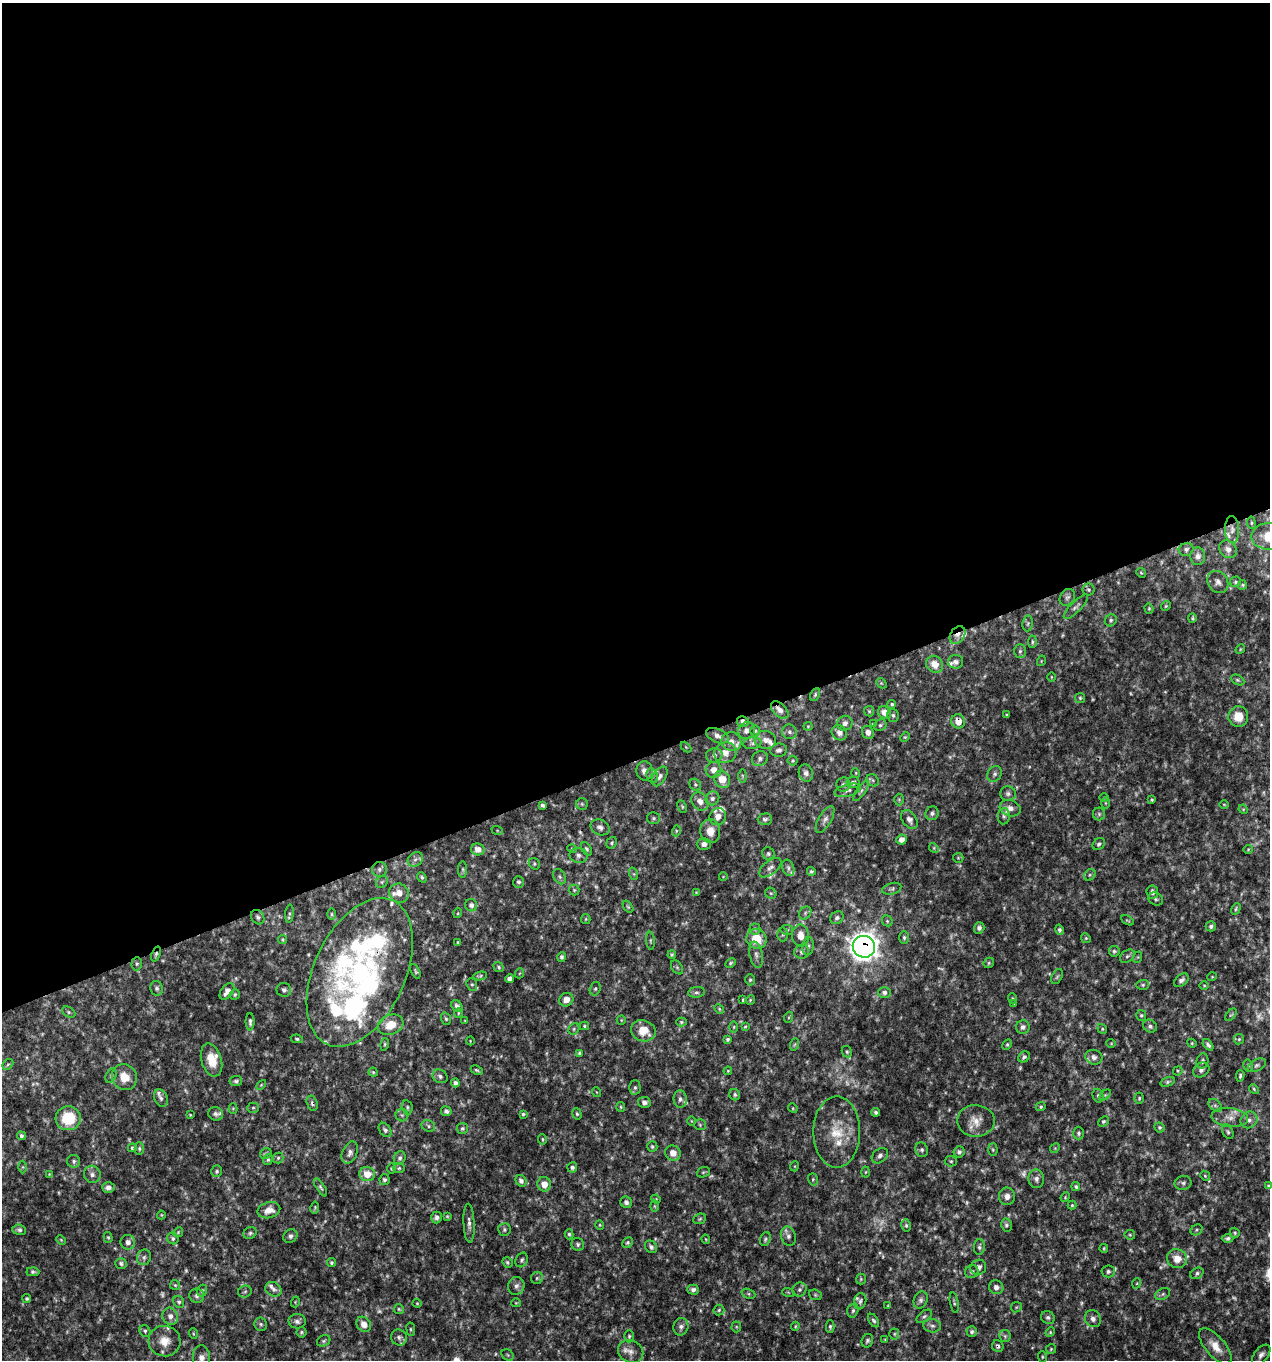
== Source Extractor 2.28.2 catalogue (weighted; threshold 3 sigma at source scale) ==
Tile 2 of 4 x 4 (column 2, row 1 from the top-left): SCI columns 1393-2660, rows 4080-5437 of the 5270 x 5442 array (HDU 1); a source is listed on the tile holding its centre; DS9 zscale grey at full resolution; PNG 1272 x 1362 px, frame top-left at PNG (2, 3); each listed source drawn as its Kron ellipse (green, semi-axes under 4 px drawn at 4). Shown black and unused: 56% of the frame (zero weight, under 3 of 4 exposures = <1% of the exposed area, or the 3 px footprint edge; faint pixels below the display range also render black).
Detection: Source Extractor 2.28.2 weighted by HDU 2 'WHT'; one run over the whole footprint, this tile lists its part. Background 0.0298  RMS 0.0035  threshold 0.0158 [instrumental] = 3 sigma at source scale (4.5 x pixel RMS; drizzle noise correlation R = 1.50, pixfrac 1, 0.0396/0.0396 arcsec/px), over >= 5 px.
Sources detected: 551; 77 too faint to see at this stretch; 1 cosmic-ray / hot-pixel residue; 1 long thin detection or spike segment (spike, bleed or trail) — neither listed nor drawn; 31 inside a brighter listed object's ellipse — not listed separately; the other 441 listed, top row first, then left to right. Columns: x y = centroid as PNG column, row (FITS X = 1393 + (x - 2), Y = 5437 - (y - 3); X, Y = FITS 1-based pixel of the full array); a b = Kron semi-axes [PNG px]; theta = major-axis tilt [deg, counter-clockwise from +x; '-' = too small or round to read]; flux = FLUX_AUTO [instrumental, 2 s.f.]
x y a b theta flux
1251 523 6 3 -82 0.45
1232 530 13 7 -89 1.9
1269 536 18 13 2 8.3
1186 549 7 6 - 1.1
1228 549 10 8 -46 1.8
1198 556 9 7 -87 1.8
1141 573 5 4 - 0.46
1218 582 12 9 -53 1.8
1235 582 5 5 - 0.61
1242 585 5 4 - 0.49
1089 590 6 6 - 0.67
1067 597 9 7 54 1.1
1166 606 5 4 - 0.47
1076 607 16 5 45 1.2
1149 608 5 4 - 0.48
1192 618 5 3 - 0.5
1111 620 6 5 - 0.72
1028 623 8 5 82 0.77
957 635 9 7 54 2.5
1032 642 6 4 86 0.59
1240 649 5 4 - 0.39
1020 651 7 6 - 0.88
1041 661 5 3 - 0.29
956 662 7 6 - 1.4
935 664 9 8 - 4.6
1051 677 4 3 - 0.31
1237 680 7 4 -27 0.67
881 683 6 4 -44 0.45
815 694 7 4 64 0.62
1080 698 5 5 - 0.55
892 704 4 4 - 0.59
780 710 10 6 -43 2.1
869 711 5 5 - 0.5
884 712 7 6 - 3.3
893 715 6 6 - 0.78
1006 715 3 3 - 0.35
1238 717 10 10 - 5.5
958 721 7 6 - 4.3
743 722 6 5 - 1.3
845 723 8 7 - 1.4
873 724 3 2 - 0.3
880 725 6 5 - 0.7
808 726 4 4 - 0.38
746 730 9 8 - 1.8
755 731 6 5 - 0.61
789 732 7 7 - 1
868 732 7 6 - 1.7
839 733 8 7 - 1.7
717 736 12 6 -23 1.8
905 737 5 4 - 0.44
765 740 11 9 -12 2.5
731 741 10 9 - 2.3
752 743 9 6 10 1.1
686 747 6 4 -45 0.37
779 750 8 6 8 1.3
725 753 11 10 - 3.5
714 755 8 7 - 1.2
760 759 8 7 - 1.2
793 761 5 5 - 0.5
713 770 8 7 - 2.4
644 771 9 8 - 2
806 773 9 7 -71 1.6
856 773 5 3 - 0.31
994 774 8 6 63 1
652 776 7 5 -69 0.88
660 776 11 6 59 1.5
742 776 6 4 -89 0.55
722 779 9 7 -61 5.8
872 780 7 5 -44 0.69
853 782 6 5 - 1.1
843 784 7 7 - 0.94
695 785 6 5 - 0.57
848 790 13 6 15 1.6
861 791 12 4 54 0.96
1008 793 8 7 - 1
1104 797 5 3 - 0.32
712 798 7 6 - 1.1
899 799 6 5 - 0.5
1152 800 3 3 - 0.52
700 801 10 7 -53 2.4
1106 803 6 4 -90 0.46
582 804 6 6 - 0.65
1224 804 5 3 - 0.3
542 805 4 3 - 0.82
682 807 6 4 -64 0.53
1010 808 11 8 -18 2.1
1243 809 5 4 - 0.37
932 813 7 6 - 1
1099 814 6 6 - 0.87
718 816 9 8 - 2.2
1004 816 8 6 83 0.85
653 818 6 6 - 0.76
765 819 7 6 - 1.1
825 819 15 6 59 1.8
909 819 10 7 -55 2
600 827 10 7 -26 1.5
497 830 6 4 -19 0.4
676 831 5 3 - 0.42
710 831 12 10 -88 4.1
902 840 5 5 - 1.8
612 843 6 5 - 0.6
704 844 7 6 - 1.5
1099 844 7 5 46 0.87
934 848 5 4 - 0.4
478 849 6 6 - 2.3
572 849 5 3 - 0.33
586 849 7 4 -58 0.64
1248 849 4 4 - 0.37
768 854 6 6 - 0.82
578 855 9 7 -12 1.3
958 858 5 5 - 0.39
415 859 8 6 42 1.3
534 864 6 5 - 0.59
770 868 13 7 39 1.8
788 868 8 6 -69 1
379 869 7 7 - 1
463 869 8 4 -90 0.63
811 871 4 4 - 0.61
634 874 6 4 -71 0.48
1090 875 6 5 - 0.62
422 877 5 4 - 0.59
560 877 8 5 -60 0.86
723 877 4 3 - 0.25
382 882 6 5 - 0.71
518 882 6 5 - 0.81
892 889 10 5 15 0.82
574 890 5 5 - 0.54
696 892 4 3 - 0.28
1152 892 6 6 - 1.5
399 893 10 9 - 3
771 893 6 5 - 0.55
1156 899 8 6 -34 0.87
471 905 6 6 - 1.3
628 907 7 4 -53 0.5
1236 909 6 3 60 0.53
458 913 5 3 - 0.31
805 913 7 5 49 0.82
289 914 9 4 85 0.67
332 914 6 4 -89 0.47
258 917 8 6 -57 0.89
837 918 7 6 - 1
586 919 5 4 - 0.45
1127 920 7 4 -28 0.45
887 921 6 5 - 0.5
1211 926 5 5 - 0.82
979 928 6 5 - 0.96
755 929 5 5 - 0.61
787 930 6 5 - 0.73
1059 930 5 4 - 0.71
783 934 7 5 88 0.66
800 936 11 8 -86 3.9
904 937 6 5 - 0.71
1086 938 5 4 - 0.46
756 939 10 9 - 7.9
283 940 4 4 - 0.44
651 941 9 3 -86 0.49
458 942 3 3 - 0.32
808 946 9 5 81 1
864 947 11 10 - 390
1114 951 5 5 - 0.69
802 952 7 7 - 1.2
156 954 8 3 69 0.7
672 955 4 3 - 0.46
756 955 13 6 -79 1.6
1127 956 8 5 39 0.9
562 957 5 4 - 0.75
1138 957 6 3 71 0.38
731 963 6 4 28 0.5
989 963 6 5 - 0.51
137 964 6 5 - 0.73
499 967 5 4 - 0.58
677 967 8 5 -54 0.65
415 971 8 3 -65 0.59
360 972 79 45 65 74
520 973 5 3 - 0.3
480 976 7 3 11 0.53
1057 977 8 5 63 0.66
1212 977 4 4 - 0.37
509 979 4 4 - 1.3
750 980 5 4 - 0.55
1181 980 8 5 42 1.1
472 984 6 5 - 0.7
1143 985 6 5 - 0.58
1204 985 5 3 - 0.32
157 988 7 6 - 0.97
595 989 7 5 74 0.69
284 990 7 7 - 0.9
227 991 9 6 53 2.6
696 992 8 5 8 0.93
884 992 6 5 - 1.2
235 994 5 5 - 0.59
1013 998 5 4 - 0.49
566 1000 7 6 - 2.9
743 1000 3 3 - 0.4
750 1000 5 4 - 0.4
1014 1004 4 3 - 0.34
457 1006 6 5 - 1.1
719 1009 5 4 - 0.46
69 1012 7 5 -28 0.63
458 1013 5 3 - 0.34
1141 1015 5 5 - 0.58
1231 1015 7 4 52 0.53
789 1017 5 3 - 0.41
446 1019 6 5 - 0.63
465 1020 4 2 - 0.26
621 1020 5 4 - 0.37
250 1022 8 4 90 1
681 1022 5 4 - 0.52
390 1025 13 9 19 6.4
584 1026 4 4 - 0.45
1150 1026 7 6 - 0.97
734 1027 5 3 - 0.39
745 1027 4 3 - 0.35
1023 1027 7 6 - 1.3
574 1029 6 5 - 0.63
1102 1029 5 4 - 0.46
643 1031 12 10 -21 6.7
297 1039 6 4 -10 0.63
727 1039 4 4 - 0.62
1239 1039 5 5 - 0.53
470 1041 4 2 - 0.27
1111 1043 4 4 - 0.34
1192 1043 5 4 - 0.4
385 1044 6 4 73 0.5
795 1044 6 4 71 0.49
1007 1044 6 4 63 0.51
1208 1045 6 4 -50 0.89
847 1052 6 4 -60 0.57
579 1053 4 3 - 0.49
1024 1057 6 5 - 1
1094 1057 9 7 -19 1.5
212 1060 17 10 -73 6.6
1202 1061 7 6 - 0.93
8 1064 6 4 43 0.62
1248 1065 6 4 -78 0.62
1257 1065 10 6 29 1
477 1070 6 3 -25 0.58
1201 1070 9 7 33 1.3
728 1071 4 4 - 0.33
1178 1071 5 4 - 0.43
373 1072 4 4 - 0.47
111 1075 8 5 64 0.68
440 1076 8 6 -31 1.1
1240 1076 6 3 82 0.65
124 1077 13 12 - 5.7
236 1081 6 5 - 0.96
1168 1082 7 4 18 0.65
455 1083 4 4 - 1
261 1085 6 3 46 0.4
635 1087 7 5 -89 0.75
1254 1089 5 4 - 0.54
596 1092 5 3 - 0.28
735 1095 6 5 - 0.72
1105 1095 7 4 45 0.53
1098 1096 7 5 -75 0.82
161 1098 9 6 -69 1.2
1139 1098 5 4 - 0.54
680 1099 8 6 -84 1.3
644 1102 6 5 - 1.2
312 1103 8 5 -69 1
1215 1105 8 5 -40 0.77
407 1107 7 5 -78 0.71
621 1107 5 4 - 0.44
1041 1107 5 4 - 0.59
233 1108 5 4 - 0.39
253 1108 5 5 - 0.6
793 1108 5 4 - 0.4
446 1111 5 5 - 1.2
876 1112 4 4 - 0.77
216 1114 7 6 - 1.2
523 1114 4 4 - 0.51
577 1114 6 4 -73 0.57
190 1115 3 3 - 0.33
402 1115 6 6 - 0.8
1230 1117 18 9 -6 3.6
68 1118 12 12 - 13
1249 1120 9 8 - 1.7
691 1121 5 3 - 0.29
976 1121 19 15 -1 4.7
1103 1121 6 4 42 0.54
700 1125 5 5 - 0.59
428 1126 7 5 -26 0.78
1159 1127 5 5 - 0.68
462 1128 5 5 - 0.77
385 1130 8 5 -54 1.1
837 1132 35 23 90 13
1228 1132 8 5 -62 0.76
1079 1133 6 5 - 0.68
21 1136 4 4 - 0.79
542 1139 5 3 - 0.41
652 1147 5 5 - 0.66
132 1148 4 4 - 0.54
139 1148 6 4 -90 0.64
1055 1148 5 4 - 0.44
922 1150 7 6 - 0.97
993 1150 6 4 -88 0.5
959 1152 6 5 - 0.99
266 1153 6 5 - 0.62
350 1153 11 7 67 1.8
673 1153 8 7 - 3.3
880 1156 9 6 40 1.3
278 1158 5 5 - 0.64
400 1158 7 5 65 1
268 1160 5 4 - 0.58
74 1161 6 6 - 0.91
951 1161 6 5 - 0.55
795 1166 5 3 - 0.34
23 1167 6 4 90 0.48
572 1167 5 5 - 0.9
391 1168 5 4 - 0.49
399 1168 6 5 - 0.63
217 1171 6 5 - 0.7
703 1172 7 5 20 0.55
866 1172 5 3 - 0.36
49 1174 3 3 - 0.27
92 1174 9 8 - 1.7
367 1174 8 7 - 5.8
1205 1176 5 4 - 0.51
813 1179 6 5 - 0.54
1036 1179 9 8 - 1.5
384 1180 5 5 - 0.87
521 1181 6 5 - 1.3
1183 1183 8 7 - 1
544 1184 7 6 - 3.7
1268 1186 4 3 - 0.57
108 1187 6 5 - 1.7
320 1187 10 4 -57 0.78
1076 1187 4 4 - 0.64
1007 1196 9 8 - 2
1065 1197 5 4 - 0.39
656 1199 5 4 - 0.42
626 1202 6 5 - 1.1
1072 1205 4 4 - 0.42
654 1206 6 4 -89 0.5
315 1208 6 3 79 0.45
269 1210 11 8 14 3.6
161 1215 4 4 - 0.33
447 1216 4 3 - 0.39
436 1217 6 5 - 1.2
700 1219 7 5 23 0.58
469 1223 19 5 -87 2
600 1225 4 4 - 0.39
906 1225 6 5 - 0.67
1006 1225 6 5 - 0.8
504 1229 6 6 - 0.77
19 1230 7 5 -7 0.91
1196 1230 6 5 - 0.6
178 1232 5 4 - 0.44
250 1233 7 5 26 0.77
1235 1233 5 4 - 0.47
569 1234 5 4 - 0.6
1130 1235 5 5 - 0.48
290 1236 7 6 - 1.2
788 1236 10 7 -71 1.5
108 1237 5 4 - 0.5
173 1238 6 5 - 0.77
1228 1238 6 4 1 0.82
706 1239 4 3 - 0.33
765 1239 7 5 72 0.68
61 1240 5 3 - 0.37
128 1242 7 7 - 1.7
627 1243 6 5 - 0.68
578 1244 6 6 - 0.89
651 1247 7 5 -47 0.95
979 1247 8 5 88 0.89
1104 1248 4 3 - 0.43
144 1257 8 7 - 1.1
1177 1259 10 9 - 4.3
522 1260 7 6 - 0.79
331 1262 5 4 - 0.6
507 1262 5 4 - 0.6
121 1264 6 5 - 0.74
978 1267 8 7 - 1.6
1108 1271 6 6 - 0.9
33 1272 6 4 -2 0.81
972 1272 7 6 - 1
1197 1273 7 5 32 0.9
537 1278 6 6 - 0.67
861 1279 5 5 - 0.45
1137 1283 5 3 - 0.37
175 1285 5 5 - 0.48
516 1286 9 8 - 1.6
996 1287 7 6 - 1.6
273 1289 8 7 - 1.4
800 1289 7 6 - 1.1
693 1290 6 5 - 1
202 1291 6 5 - 0.64
245 1292 7 6 - 0.66
788 1292 6 4 -19 0.38
748 1294 7 4 -21 0.56
1163 1294 8 5 28 0.93
815 1295 6 5 - 0.57
197 1296 7 7 - 1.2
27 1299 4 4 - 0.63
921 1300 9 6 68 1.1
860 1301 8 6 77 0.95
179 1302 6 5 - 0.75
295 1302 5 3 - 0.32
417 1303 4 4 - 0.37
516 1303 5 4 - 0.38
954 1303 10 2 -80 0.54
888 1305 3 3 - 0.3
1016 1307 5 5 - 0.47
399 1309 5 5 - 0.49
719 1310 5 5 - 0.61
853 1310 7 5 74 0.86
170 1316 8 7 - 2
924 1316 9 5 36 0.85
1048 1317 7 6 - 0.99
1093 1319 9 7 -59 1.5
297 1321 8 7 - 1.3
873 1321 7 4 -56 0.71
261 1324 7 6 - 0.78
364 1324 8 6 -53 2.9
795 1326 5 3 - 0.41
932 1326 9 7 -6 1.2
681 1327 9 7 78 1.5
736 1327 5 5 - 0.44
830 1327 6 4 90 0.64
411 1329 7 3 -82 0.45
145 1331 6 5 - 0.64
301 1332 5 5 - 0.62
972 1332 5 5 - 0.79
1050 1332 5 4 - 0.41
193 1334 5 3 - 0.4
894 1334 5 5 - 0.55
629 1336 6 5 - 0.62
1005 1336 6 5 - 0.76
399 1337 8 7 - 1.2
885 1340 4 4 - 0.37
164 1341 16 15 - 5.3
324 1341 7 5 26 0.71
867 1341 7 5 66 0.88
998 1346 6 5 - 0.78
1215 1346 22 10 -49 5.1
1051 1349 5 5 - 0.5
631 1351 13 11 -31 2.7
508 1355 6 5 - 0.58
1261 1355 12 7 50 1.7
1042 1357 5 3 - 0.34
201 1358 13 8 -86 2.5
Overlapping masked pixels (flux is a lower limit): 10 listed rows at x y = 957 635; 935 664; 780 710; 958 721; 743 722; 864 947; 156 954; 360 972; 312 1103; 998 1346
Isophote crosses this tile's border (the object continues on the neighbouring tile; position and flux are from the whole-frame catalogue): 3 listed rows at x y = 1269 536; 1268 1186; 201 1358